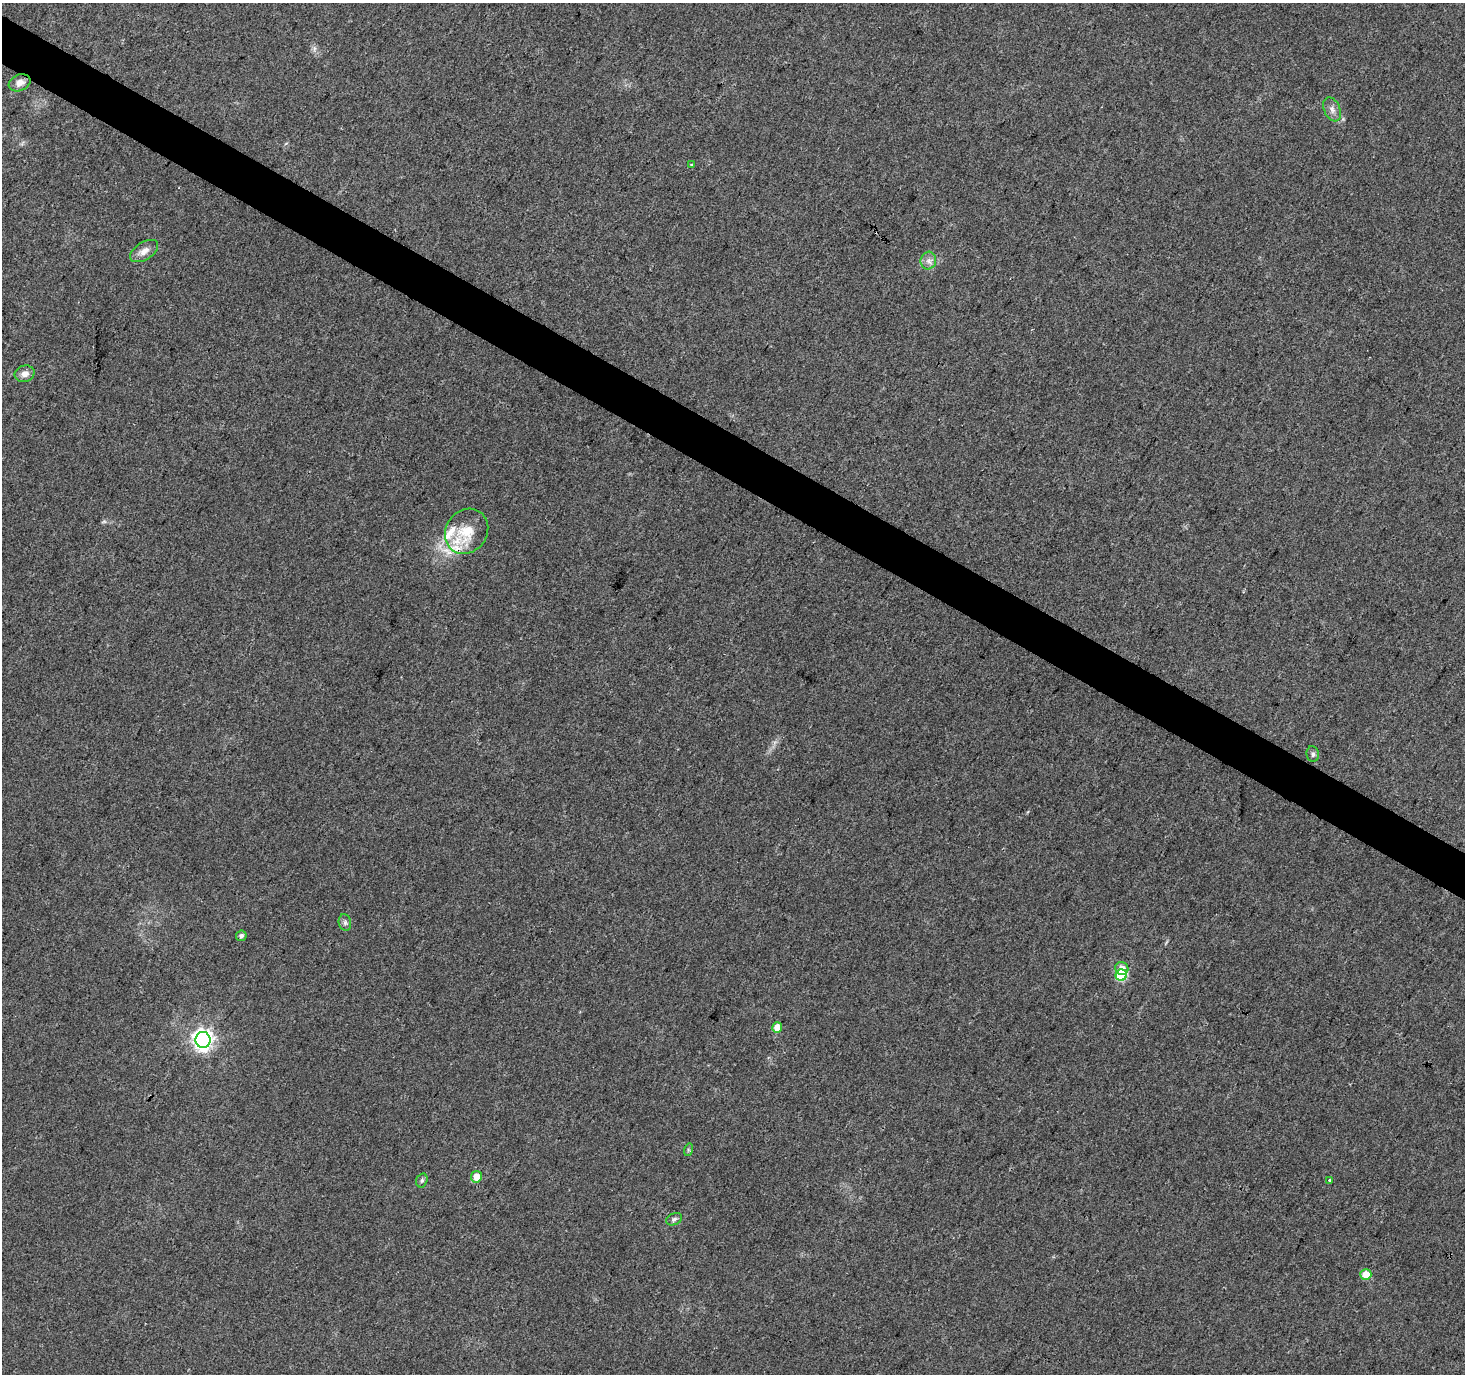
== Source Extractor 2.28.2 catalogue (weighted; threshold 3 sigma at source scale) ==
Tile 11 of 4 x 4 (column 3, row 3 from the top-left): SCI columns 2940-4402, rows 1632-3003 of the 5868 x 5942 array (HDU 1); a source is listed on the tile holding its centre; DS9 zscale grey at full resolution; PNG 1467 x 1376 px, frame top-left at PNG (2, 3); each listed source drawn as its Kron ellipse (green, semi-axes under 4 px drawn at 4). Shown black and unused: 3% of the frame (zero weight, under 3 of 4 exposures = <1% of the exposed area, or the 3 px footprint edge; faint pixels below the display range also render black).
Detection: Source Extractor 2.28.2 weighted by HDU 2 'WHT'; one run over the whole footprint, this tile lists its part. Background 0.0383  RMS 0.0041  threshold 0.0185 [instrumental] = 3 sigma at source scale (4.5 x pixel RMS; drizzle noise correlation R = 1.50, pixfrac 1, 0.0396/0.0396 arcsec/px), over >= 5 px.
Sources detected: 24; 1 cosmic-ray / hot-pixel residue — neither listed nor drawn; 3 inside a brighter listed object's ellipse — not listed separately; the other 20 listed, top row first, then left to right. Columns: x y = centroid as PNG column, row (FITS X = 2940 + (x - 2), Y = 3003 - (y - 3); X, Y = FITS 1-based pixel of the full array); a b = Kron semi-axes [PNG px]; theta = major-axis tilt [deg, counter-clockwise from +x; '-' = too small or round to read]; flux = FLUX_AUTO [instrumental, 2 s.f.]
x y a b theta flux
20 83 11 8 22 3.1
1332 109 13 8 -67 2.4
692 165 3 2 - 0.54
144 251 15 8 33 3.4
928 261 9 7 74 2
25 374 10 8 15 2.5
467 531 24 20 54 13
1313 754 8 6 -82 1.1
345 923 8 6 -76 1.2
241 936 5 5 - 1.2
1122 968 7 6 - 3.1
1121 975 6 5 - 31
777 1028 5 5 - 5.4
203 1040 8 7 - 230
688 1150 6 4 73 0.54
476 1177 6 5 - 5.3
422 1180 7 5 73 0.81
1330 1180 4 3 - 1.1
674 1219 8 5 24 1.1
1366 1274 5 5 - 5.9